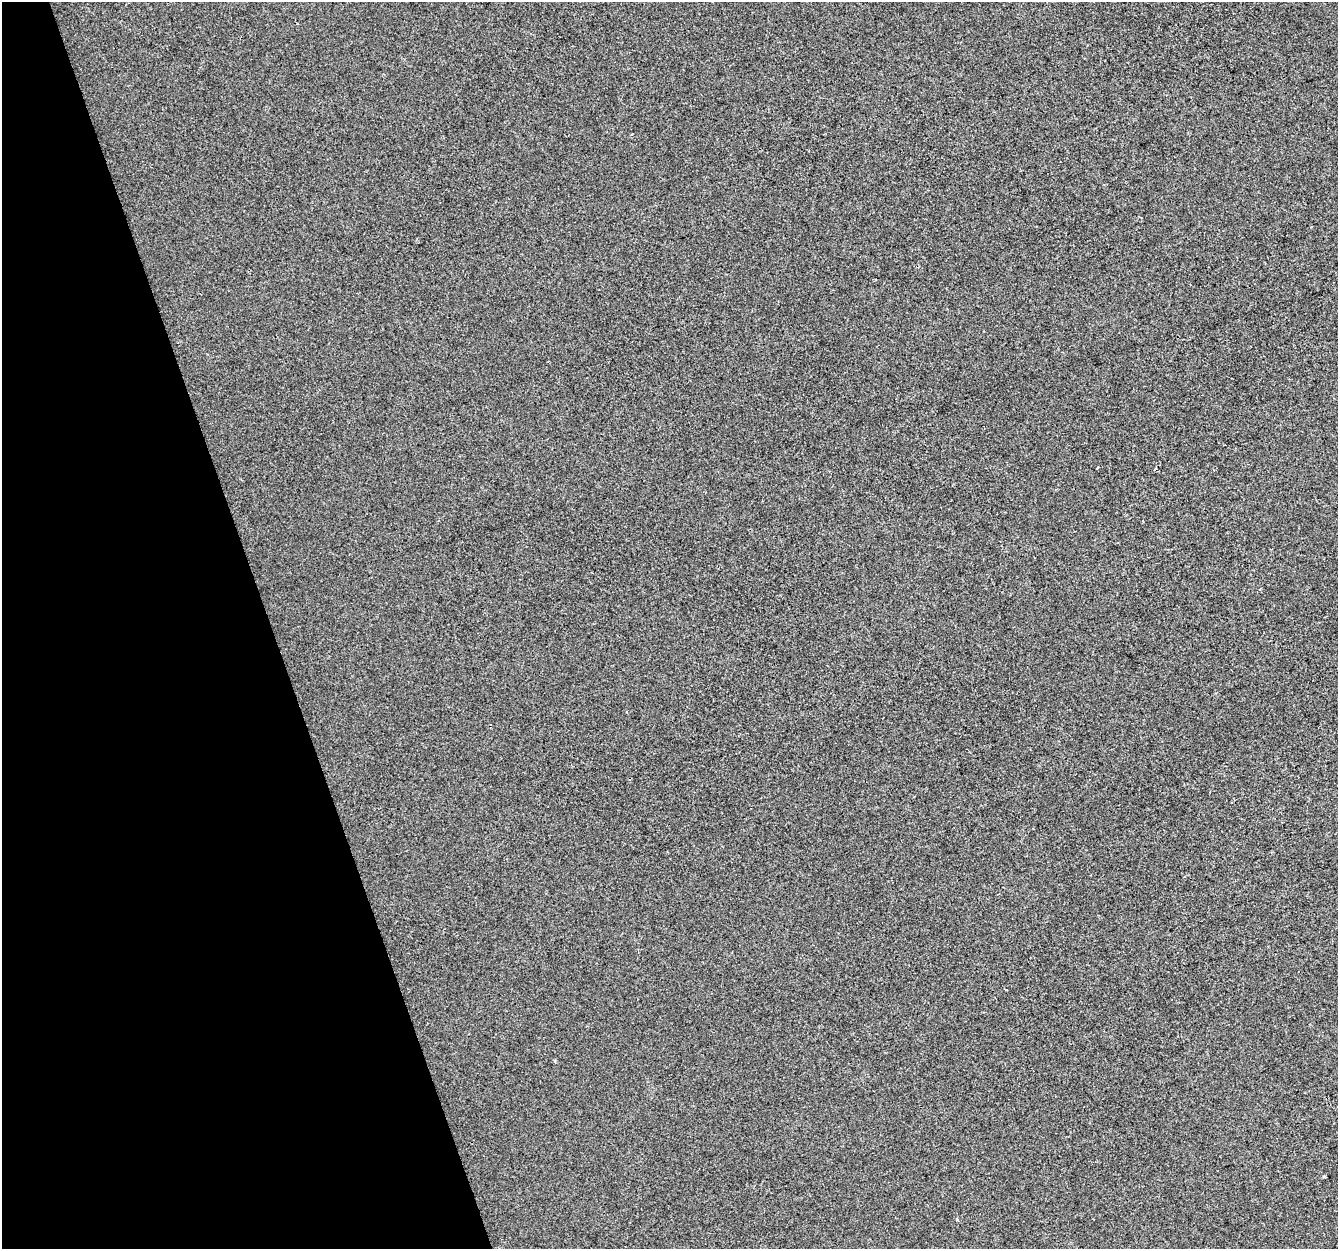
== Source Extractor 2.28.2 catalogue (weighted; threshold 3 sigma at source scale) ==
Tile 5 of 4 x 4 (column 1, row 2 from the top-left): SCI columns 1-1336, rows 2609-3855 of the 5344 x 5163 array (HDU 1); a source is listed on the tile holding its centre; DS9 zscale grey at full resolution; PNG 1340 x 1251 px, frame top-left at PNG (2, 2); no overlay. Shown black and unused: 20% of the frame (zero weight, under 2 of 3 exposures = <1% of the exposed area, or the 3 px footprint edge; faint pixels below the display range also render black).
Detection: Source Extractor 2.28.2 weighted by HDU 2 'WHT'; one run over the whole footprint, this tile lists its part. Background 1.29e-04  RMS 0.0056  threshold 0.0253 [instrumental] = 3 sigma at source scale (4.5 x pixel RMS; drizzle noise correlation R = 1.50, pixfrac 1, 0.0396/0.0396 arcsec/px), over >= 5 px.
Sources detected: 3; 1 cosmic-ray / hot-pixel residue — not listed; the other 2 listed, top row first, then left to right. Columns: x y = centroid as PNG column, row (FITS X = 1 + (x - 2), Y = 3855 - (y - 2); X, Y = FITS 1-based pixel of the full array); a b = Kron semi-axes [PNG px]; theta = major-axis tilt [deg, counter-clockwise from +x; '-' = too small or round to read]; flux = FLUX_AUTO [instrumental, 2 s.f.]
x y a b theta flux
1098 467 3 2 - 0.46
1324 1176 3 3 - 0.71